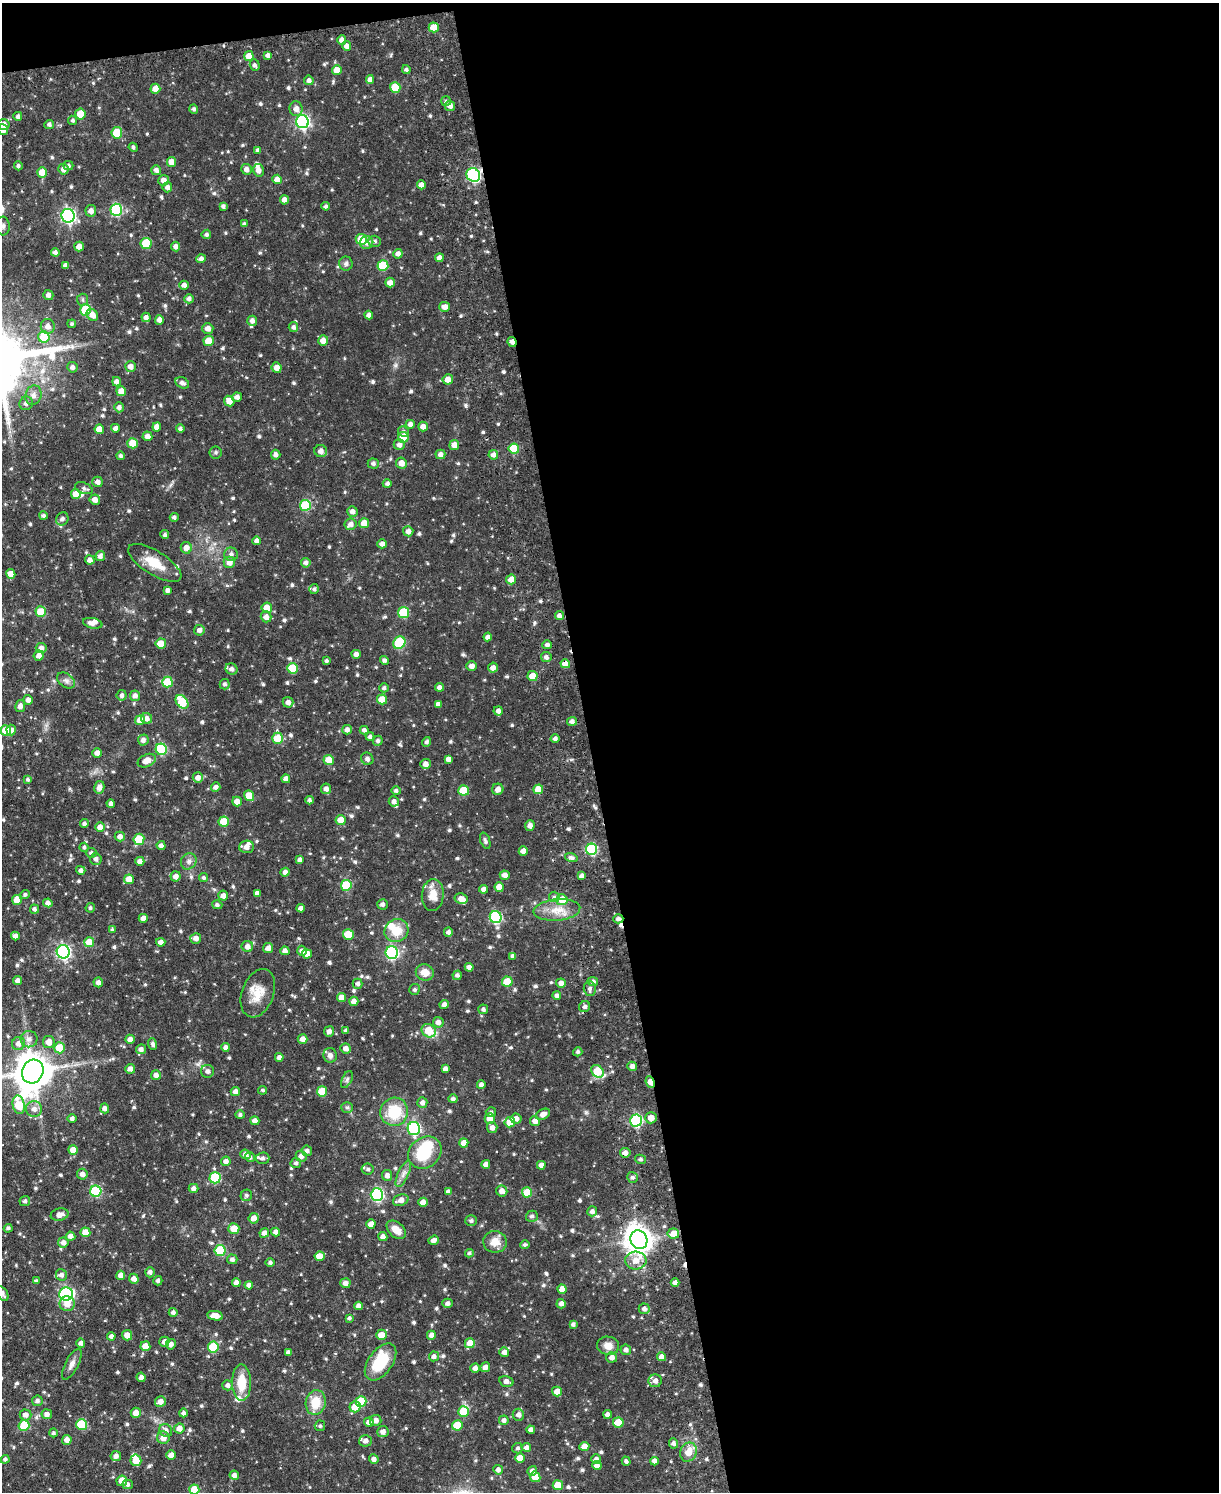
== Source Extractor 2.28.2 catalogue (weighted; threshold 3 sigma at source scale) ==
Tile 4 of 4 x 3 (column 4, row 1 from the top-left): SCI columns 3717-4933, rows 3255-4744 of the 4998 x 4903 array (HDU 1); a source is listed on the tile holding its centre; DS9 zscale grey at full resolution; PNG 1221 x 1494 px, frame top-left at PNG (2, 3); each listed source drawn as its Kron ellipse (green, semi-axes under 4 px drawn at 4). Shown black and unused: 53% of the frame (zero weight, under 3 of 6 exposures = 4% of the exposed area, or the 3 px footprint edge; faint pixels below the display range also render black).
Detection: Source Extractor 2.28.2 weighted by HDU 2 'WHT'; one run over the whole footprint, this tile lists its part. Background 0.0649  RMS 0.0063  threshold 0.0259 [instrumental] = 3 sigma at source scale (4.09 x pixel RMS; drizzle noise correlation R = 1.36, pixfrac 0.8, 0.05/0.05 arcsec/px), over >= 5 px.
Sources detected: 728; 3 inside a brighter object's white glare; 2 cosmic-ray / hot-pixel residue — neither listed nor drawn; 10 inside a brighter listed object's ellipse — not listed separately; of the other 713, all 500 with FLUX_AUTO >= 1.09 (the completeness limit of this list) listed and drawn (213 fainter detections not listed), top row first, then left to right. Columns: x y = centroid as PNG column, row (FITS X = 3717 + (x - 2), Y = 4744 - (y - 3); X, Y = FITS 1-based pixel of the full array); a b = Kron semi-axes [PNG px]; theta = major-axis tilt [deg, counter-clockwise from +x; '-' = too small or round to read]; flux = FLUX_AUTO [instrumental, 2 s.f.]
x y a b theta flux
434 27 5 5 - 8.2
342 40 5 4 - 2.6
346 46 5 4 - 2.5
268 55 4 4 - 2
249 56 5 4 - 5.4
255 65 5 5 - 1.4
337 70 5 5 - 6.1
406 70 4 4 - 1.2
309 80 5 4 - 1.8
370 80 4 4 - 2.9
395 87 5 5 - 14
155 89 5 5 - 4.7
446 101 5 5 - 1.1
450 106 5 5 - 2.6
194 109 4 4 - 1.3
296 109 7 6 - 3.3
80 114 5 5 - 11
18 116 4 4 - 1.5
73 120 5 4 - 1.1
302 122 6 6 - 110
4 124 5 5 - 2.7
49 124 5 4 - 1.4
3 130 5 5 - 3.3
117 133 5 5 - 18
133 147 5 4 - 1.3
258 150 4 4 - 1.5
171 162 5 4 - 4.7
68 165 5 4 - 1.4
18 166 4 4 - 1.2
63 169 5 5 - 2.7
246 169 5 5 - 2.6
156 170 5 4 - 2.3
258 170 6 5 - 2.9
42 172 5 5 - 7.8
473 175 7 6 - 79
277 179 5 4 - 4.6
163 180 5 5 - 3.2
421 185 4 4 - 3.3
167 187 5 5 - 2.3
284 200 5 4 - 2.6
223 206 4 4 - 1.6
325 206 4 3 - 1.3
116 210 6 5 - 50
91 211 6 5 - 2.7
68 216 7 6 - 120
244 224 3 3 - 1.2
3 226 9 7 -85 2
206 234 5 5 - 1.4
361 239 6 5 - 17
375 241 6 5 - 1.5
367 242 7 6 - 2.7
146 243 5 5 - 21
79 246 5 4 - 3.1
176 247 5 4 - 2.4
55 252 4 4 - 1.7
398 254 5 4 - 2.4
439 258 4 4 - 2.9
201 259 4 4 - 2.3
346 264 7 6 - 1.6
66 265 4 4 - 2.1
383 266 5 5 - 18
390 282 5 5 - 3
184 285 4 4 - 2.4
48 295 5 5 - 2.1
189 299 5 4 - 2
83 300 6 5 - 1.1
445 307 5 5 - 3
86 310 5 5 - 25
92 315 6 5 - 3.7
369 315 4 4 - 2.1
146 317 5 4 - 2.1
159 320 5 4 - 2.5
252 321 5 5 - 2.2
72 324 4 4 - 1.2
48 326 7 7 - 3.5
293 327 5 4 - 1.6
208 328 5 5 - 3.1
44 337 5 5 - 22
209 341 5 5 - 11
323 341 5 5 - 4.1
512 342 5 4 - 2.4
72 367 5 5 - 2
130 367 5 5 - 3.5
277 368 5 5 - 3.8
448 379 5 5 - 4.2
116 382 4 4 - 1.9
182 383 7 5 -26 2.2
121 391 5 5 - 5.8
33 395 10 8 75 2.9
237 397 5 4 - 2.5
229 401 6 5 - 5
26 403 7 6 - 2.1
119 407 5 5 - 2.1
410 424 4 4 - 2.3
157 427 4 4 - 3.8
423 427 5 5 - 3.1
115 428 4 4 - 2.2
99 429 5 5 - 6.3
180 429 4 4 - 1.3
404 431 5 5 - 1.2
147 436 5 5 - 2.9
403 437 5 5 - 9.1
132 443 5 5 - 8
399 445 5 5 - 2.4
454 445 5 5 - 3.9
514 449 5 5 - 19
321 451 6 6 - 3.2
216 452 6 6 - 1.1
440 454 5 4 - 2.5
276 455 5 4 - 2.1
493 455 5 5 - 2.2
120 456 4 4 - 1.3
401 463 5 5 - 4.2
373 464 5 5 - 1.6
98 482 5 5 - 2.6
387 484 4 4 - 1.6
84 488 9 5 -22 1.6
76 494 5 4 - 6.4
95 500 5 5 - 3.1
305 505 5 5 - 26
352 511 5 5 - 2.5
43 516 4 3 - 1.4
174 517 4 4 - 1.4
62 519 7 6 - 2
364 523 5 5 - 6.1
351 524 6 5 - 2.7
408 531 5 5 - 2.4
165 535 4 4 - 1.2
257 541 4 4 - 2.4
382 544 4 4 - 2.4
186 548 6 5 - 3.4
231 554 7 7 - 1.9
100 556 5 4 - 2.2
90 560 5 4 - 2.7
229 562 5 5 - 4.1
155 563 30 12 -32 12
306 563 5 4 - 1.9
11 574 5 4 - 4.2
511 579 5 5 - 4.2
314 589 5 4 - 1.3
168 590 4 4 - 2.1
267 608 5 5 - 7
41 612 5 5 - 9.8
403 613 5 5 - 25
559 616 4 4 - 2.2
266 617 5 5 - 3.3
93 623 10 5 -11 3.7
199 630 5 5 - 2.3
488 637 4 4 - 2.1
161 643 5 5 - 7
399 643 7 5 52 35
547 645 5 4 - 1.7
41 648 5 5 - 2.3
356 654 4 4 - 2.4
39 656 5 5 - 2.9
546 657 5 5 - 1.9
384 660 4 4 - 1.5
326 661 4 4 - 1.2
565 664 5 4 - 7.6
472 666 5 4 - 2.5
292 668 5 5 - 16
493 668 5 5 - 2.9
231 669 6 5 - 2
532 676 5 5 - 6.6
66 680 10 6 -36 2.1
167 682 5 5 - 16
225 684 5 5 - 1.5
439 687 4 4 - 2.5
384 688 5 4 - 1.3
122 695 5 5 - 1.7
135 696 5 5 - 2.4
382 699 5 5 - 9.3
28 700 5 4 - 2.6
182 702 7 5 -49 23
288 702 5 5 - 2.6
438 704 4 4 - 2.5
20 706 6 5 - 2.5
498 711 4 4 - 2.2
146 718 5 5 - 2.3
140 720 5 5 - 6.2
572 722 5 4 - 2.3
6 730 5 5 - 11
11 730 5 4 - 3.1
347 730 5 4 - 2.3
364 730 4 4 - 1.7
370 737 4 4 - 1.4
277 738 5 5 - 13
555 739 4 4 - 1.6
143 740 5 5 - 2
378 741 5 4 - 1.4
426 742 5 4 - 1.4
161 749 5 5 - 34
97 753 5 5 - 2.5
367 759 6 6 - 1.7
448 759 4 4 - 2.3
329 760 5 5 - 7.3
147 761 9 6 25 4.9
426 764 5 5 - 3
198 778 5 5 - 3
28 779 4 4 - 1.2
286 779 4 4 - 2.6
99 787 6 5 - 3.4
216 787 5 4 - 2.1
326 789 5 5 - 2.5
498 789 6 5 - 3
538 789 5 5 - 7.7
464 790 5 5 - 15
396 791 4 4 - 1.4
249 796 6 5 - 9.2
310 800 4 4 - 1.4
237 801 5 4 - 3.5
394 801 5 5 - 2.1
111 804 4 4 - 2
341 820 5 5 - 6.6
224 822 5 5 - 12
84 823 4 4 - 1.3
530 825 5 5 - 2.7
100 827 5 5 - 3.5
120 836 5 5 - 2.7
139 839 5 5 - 16
485 841 8 4 -70 1.5
161 846 5 4 - 2.1
84 847 4 4 - 1.1
246 847 7 6 - 3.4
592 849 5 5 - 49
523 851 4 4 - 4.2
91 853 5 5 - 1.4
571 858 6 4 -17 1.7
96 859 6 5 - 1.8
300 860 4 4 - 2.2
140 861 4 4 - 3
189 861 8 7 - 2.1
81 870 5 4 - 1.8
285 872 4 4 - 2.4
505 875 5 4 - 2.7
176 876 5 5 - 2.7
581 876 4 4 - 2.4
203 878 4 4 - 1.2
129 879 5 5 - 5.7
346 885 5 5 - 20
499 887 4 4 - 5.1
483 889 4 4 - 2.4
257 893 4 4 - 2.3
25 894 4 4 - 1.2
433 895 16 11 84 7.5
223 896 5 5 - 2.7
554 897 5 5 - 1.2
461 899 6 5 - 3.7
17 900 5 5 - 7.1
562 900 5 5 - 10
48 903 4 4 - 2.3
382 904 5 5 - 1.7
217 905 5 4 - 1.4
90 908 5 4 - 1.2
301 908 4 4 - 2.2
34 909 4 4 - 1.6
557 910 23 10 5 8.9
496 917 6 6 - 53
143 918 4 4 - 2.6
618 919 5 4 - 1.9
112 930 4 4 - 1.2
396 931 12 11 - 9.7
448 932 5 4 - 2.1
348 935 5 5 - 12
15 936 4 4 - 2.6
196 938 5 5 - 2.6
89 942 5 5 - 8.5
161 942 4 4 - 2.6
247 946 6 5 - 3
268 948 5 5 - 2.8
285 951 4 4 - 2.2
302 951 5 5 - 2.2
63 952 6 6 - 110
392 953 6 6 - 72
307 954 5 4 - 5
513 956 4 4 - 2.2
469 967 4 4 - 2.4
425 972 9 8 - 6
457 975 5 4 - 1.5
18 981 4 4 - 2.4
98 982 5 4 - 2.5
507 982 5 5 - 13
593 982 5 4 - 2.1
561 983 5 4 - 2.8
357 984 5 5 - 1.7
415 989 6 5 - 1.3
590 989 7 6 - 1.9
258 993 25 16 70 10
557 995 4 4 - 1.9
341 998 4 4 - 5.4
354 1001 4 4 - 3.1
444 1004 5 4 - 2.3
585 1007 6 5 - 1.8
483 1009 5 4 - 1.5
438 1022 5 5 - 2.6
346 1030 4 4 - 1.3
329 1031 5 5 - 2.3
429 1031 7 6 - 12
29 1039 8 8 - 3
130 1039 4 4 - 2.7
303 1039 5 4 - 3.1
49 1042 6 6 - 4.5
19 1043 7 6 - 3.2
153 1044 6 4 -67 1.5
225 1047 4 4 - 2.2
60 1048 5 5 - 13
346 1048 5 5 - 2.9
141 1049 5 5 - 2.3
578 1052 5 4 - 1.2
330 1055 7 6 - 2.5
279 1057 4 4 - 2.3
632 1066 5 4 - 2.6
130 1069 5 4 - 2.7
445 1069 4 4 - 2.2
33 1071 12 10 65 1500
207 1071 6 6 - 2.2
597 1071 7 5 -42 17
156 1075 5 4 - 2.6
347 1079 9 5 64 1.3
650 1082 6 4 -67 8.2
481 1085 4 4 - 2
263 1090 4 4 - 1.1
322 1091 5 5 - 12
235 1092 4 4 - 2.6
453 1099 4 4 - 1.5
422 1102 5 5 - 2.1
19 1105 9 6 -78 18
347 1107 6 5 - 1.1
105 1108 5 4 - 2.2
34 1109 8 8 - 3.2
394 1112 14 14 - 20
491 1112 5 5 - 1.2
543 1114 7 5 27 3.6
240 1115 4 4 - 1.5
490 1118 5 5 - 5.8
651 1118 6 5 - 4
72 1119 4 4 - 1.6
516 1119 5 5 - 2.6
255 1121 5 4 - 2.8
535 1121 5 5 - 3.4
636 1121 6 6 - 54
510 1122 5 5 - 8
414 1128 6 6 - 52
492 1128 5 5 - 2.8
464 1143 4 4 - 4.9
73 1150 5 4 - 6.1
307 1151 5 5 - 1.9
425 1153 18 15 39 24
625 1153 5 4 - 2.5
245 1154 5 4 - 2.7
301 1156 5 5 - 2.6
250 1157 5 4 - 1.1
262 1158 7 5 4 1.9
640 1159 5 4 - 1.2
226 1161 5 4 - 2.4
296 1163 5 5 - 1.4
486 1164 4 4 - 2.3
541 1165 4 4 - 2.6
368 1169 6 5 - 1.6
82 1174 5 5 - 2.6
403 1174 14 5 65 2.8
387 1175 5 5 - 2.6
632 1177 5 5 - 1.2
215 1178 5 5 - 32
193 1188 5 4 - 2.3
96 1191 5 5 - 39
502 1191 5 5 - 2.8
448 1192 4 4 - 2.3
527 1192 5 5 - 10
246 1195 6 5 - 1.2
377 1195 6 6 - 72
401 1200 8 5 19 3.8
25 1201 5 5 - 1.3
423 1202 4 4 - 3.9
592 1211 5 5 - 2
60 1215 9 6 12 3.6
532 1216 6 5 - 1.4
254 1218 5 5 - 3.9
471 1221 6 5 - 1.4
371 1224 4 4 - 4.4
8 1228 4 4 - 1.3
234 1229 5 5 - 6.7
396 1230 11 7 -42 5.8
85 1232 5 5 - 6.5
276 1232 4 4 - 2.2
264 1233 5 4 - 2.5
673 1233 6 5 - 5.5
71 1236 5 4 - 3
383 1237 4 4 - 2.4
434 1240 5 4 - 2.5
639 1240 9 8 - 640
63 1242 5 5 - 2.4
495 1242 12 11 - 6
525 1245 5 4 - 1.2
220 1250 5 5 - 32
469 1253 4 4 - 1.1
319 1256 5 4 - 5.2
232 1259 5 5 - 1.8
636 1261 10 9 - 5.6
270 1263 5 4 - 1.6
150 1272 5 5 - 1.9
61 1275 6 5 - 2.2
121 1275 4 4 - 4.1
134 1279 5 5 - 2.7
36 1281 4 3 - 1.1
158 1281 4 4 - 1.3
236 1282 4 4 - 2.3
345 1283 5 5 - 2.8
675 1283 4 4 - 2.1
249 1285 4 4 - 2.4
562 1289 4 4 - 4
2 1294 8 5 -56 2.4
66 1294 7 6 - 83
448 1303 5 4 - 1.9
67 1304 7 7 - 4.4
561 1304 5 4 - 2.6
359 1306 4 4 - 2.7
644 1309 5 5 - 2.3
173 1312 4 4 - 1.8
215 1316 8 4 -10 4.9
349 1318 4 3 - 1.1
573 1324 4 4 - 1.5
127 1335 5 5 - 4.1
381 1335 5 5 - 6.3
431 1335 4 4 - 2.5
111 1336 4 4 - 2
164 1342 5 5 - 2.6
81 1343 5 4 - 2.1
470 1343 5 5 - 6.3
171 1344 5 4 - 2.1
145 1346 5 5 - 6
608 1346 11 9 -9 4.9
213 1347 5 5 - 23
626 1350 5 5 - 2
288 1352 4 3 - 1.6
504 1352 5 5 - 2.3
434 1356 5 5 - 1.9
612 1357 5 5 - 2.9
661 1357 4 4 - 2.8
380 1362 21 12 54 20
72 1364 17 6 63 3.1
485 1367 5 4 - 2.7
475 1368 4 4 - 2.3
141 1377 4 4 - 2.2
506 1381 7 5 -15 2.5
655 1381 6 6 - 2.8
242 1383 18 9 -89 12
227 1385 5 5 - 2.1
557 1391 5 5 - 4.8
37 1401 5 5 - 1.8
361 1401 5 5 - 19
160 1402 5 5 - 3.5
316 1402 12 10 77 11
355 1407 5 5 - 6.8
463 1411 5 5 - 15
136 1413 5 5 - 4
183 1413 4 4 - 1.7
47 1414 5 5 - 2.5
608 1414 4 4 - 2.3
25 1415 6 5 - 2.6
518 1415 6 6 - 2.3
376 1420 5 5 - 2.9
504 1420 5 5 - 1.8
369 1422 5 4 - 2.6
618 1422 5 5 - 11
82 1424 5 5 - 21
24 1425 5 5 - 16
457 1425 5 5 - 13
320 1426 5 5 - 1.2
179 1428 5 5 - 3.8
166 1430 7 6 - 2.7
531 1430 4 4 - 2.1
383 1432 6 5 - 2.7
53 1433 4 4 - 1.2
163 1438 6 6 - 3.8
67 1440 5 5 - 3
366 1441 6 6 - 2.7
673 1443 5 4 - 2
584 1446 5 4 - 3.7
526 1447 4 4 - 2.3
518 1448 5 5 - 1.2
689 1452 10 8 69 5.9
171 1455 5 4 - 3.4
116 1456 5 5 - 2.5
520 1458 5 5 - 6.8
5 1459 4 4 - 1.4
374 1459 5 4 - 2.1
596 1459 5 4 - 1.9
136 1460 6 5 - 6.9
626 1461 5 4 - 1.3
654 1461 4 4 - 2.4
597 1465 4 4 - 3
498 1470 5 5 - 2.1
532 1471 5 4 - 2.3
234 1475 5 4 - 2.4
535 1477 5 5 - 7.2
122 1481 5 5 - 4.9
127 1485 5 4 - 1.7
558 1485 5 5 - 10
194 1489 5 5 - 12
Overlapping masked pixels (flux is a lower limit): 7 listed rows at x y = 434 27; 473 175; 512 342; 565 664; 618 919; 650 1082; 625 1153
Isophote crosses this tile's border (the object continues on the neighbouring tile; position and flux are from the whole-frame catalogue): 6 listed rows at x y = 4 124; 3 130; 3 226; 33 1071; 2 1294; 194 1489